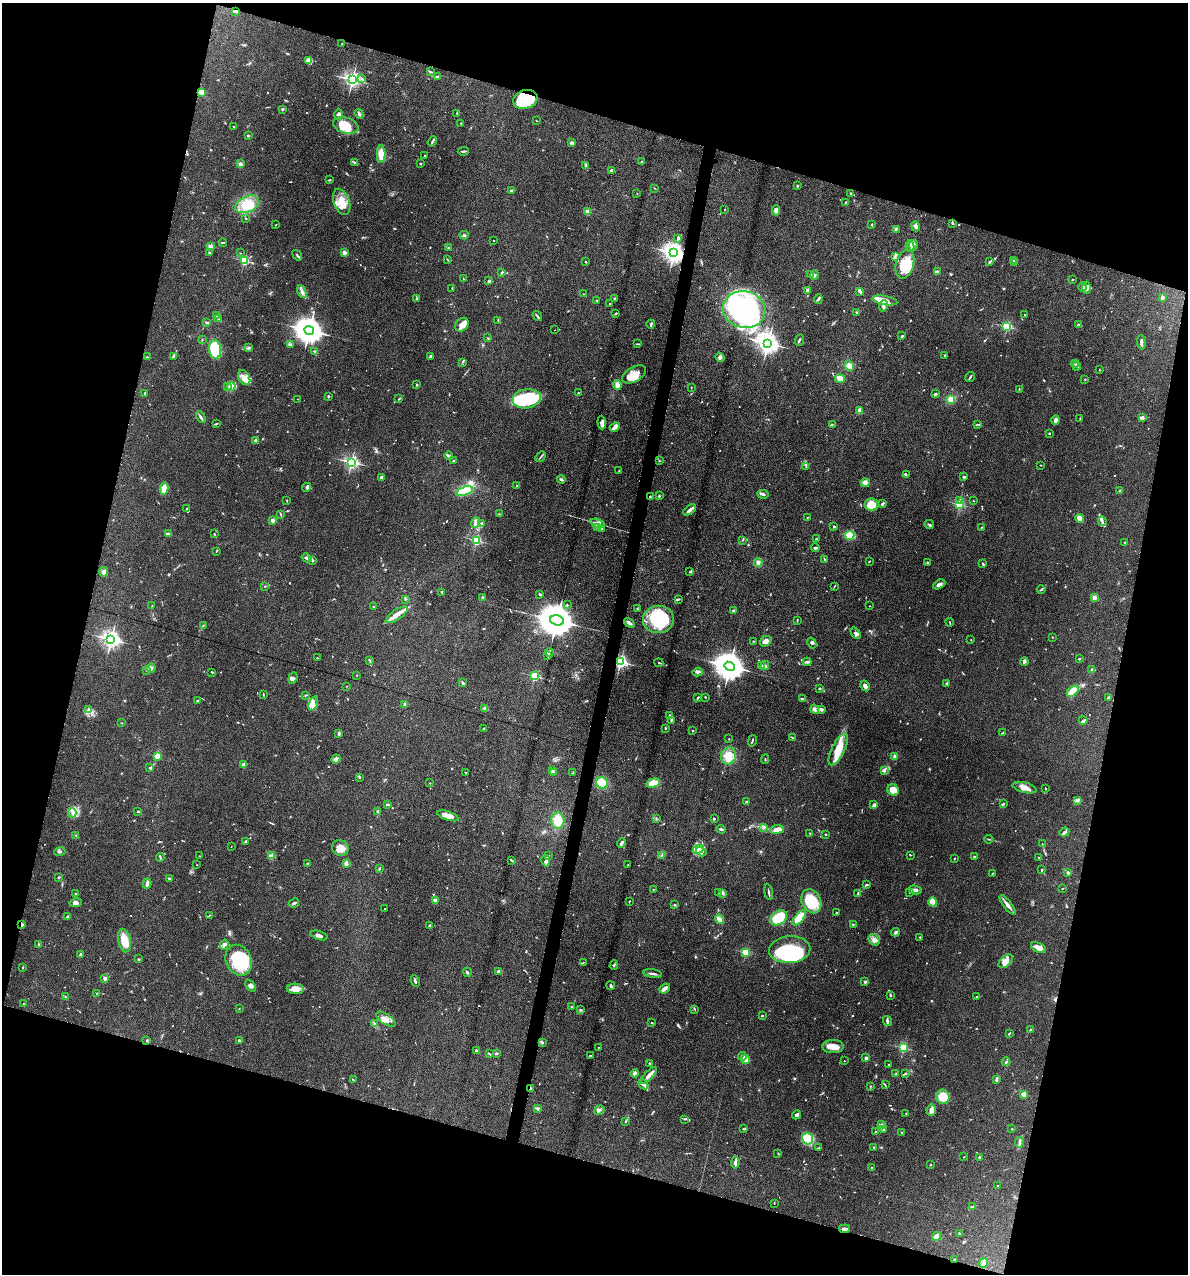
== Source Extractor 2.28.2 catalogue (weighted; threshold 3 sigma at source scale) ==
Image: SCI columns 122-4862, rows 1-5085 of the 5105 x 5085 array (HDU 1 of 3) = the unmasked area's bounding box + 8 px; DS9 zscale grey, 4 x 4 block average (1 PNG px = mean of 4 x 4 image px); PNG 1190 x 1276 px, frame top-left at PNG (2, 3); each listed source drawn as its Kron ellipse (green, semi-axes under 4 px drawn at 4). Shown black and unused: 32% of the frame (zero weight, under 4 of 8 exposures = <1% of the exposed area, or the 3 px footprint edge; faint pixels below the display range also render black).
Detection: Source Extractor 2.28.2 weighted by HDU 2 'WHT'. Background 0.207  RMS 0.0064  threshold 0.0261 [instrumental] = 3 sigma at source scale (4.09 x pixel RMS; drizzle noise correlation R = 1.36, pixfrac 0.8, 0.05/0.05 arcsec/px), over >= 5 px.
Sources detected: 968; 13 too faint to see at this stretch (4 x 4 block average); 6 inside a brighter object's white glare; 7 cosmic-ray / hot-pixel residue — neither listed nor drawn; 27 coinciding with a brighter row at this scale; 74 inside a brighter listed object's ellipse — not listed separately; of the other 841, all 500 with FLUX_AUTO >= 1.78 (the completeness limit of this list) listed and drawn (341 fainter detections not listed), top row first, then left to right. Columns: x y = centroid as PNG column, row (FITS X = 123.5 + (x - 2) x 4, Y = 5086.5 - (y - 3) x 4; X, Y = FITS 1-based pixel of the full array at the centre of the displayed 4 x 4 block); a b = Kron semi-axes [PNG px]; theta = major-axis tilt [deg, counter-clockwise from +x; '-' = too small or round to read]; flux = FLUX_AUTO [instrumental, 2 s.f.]
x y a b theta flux
236 11 3 2 - 7.1
342 44 2 2 - 3.1
309 61 4 3 - 25
430 72 4 2 - 3.6
437 77 3 2 - 16
362 79 3 2 - 4
352 80 3 2 - 1400
201 92 4 3 - 11
525 99 12 9 16 140
283 109 2 2 - 22
457 113 2 2 - 3.1
359 114 5 2 - 5.7
339 115 6 3 90 13
536 121 2 2 - 2.2
461 123 2 2 - 2.5
346 125 13 8 -18 80
234 127 2 2 - 1.9
248 135 2 2 - 16
432 141 5 2 - 5.5
572 143 4 2 - 15
463 151 5 2 - 6.3
381 154 9 4 89 54
425 156 2 2 - 3
642 162 4 2 - 1.9
354 163 2 2 - 5.2
240 164 2 2 - 47
420 164 3 2 - 2.2
586 165 3 2 - 5
612 170 4 3 - 5.5
329 180 3 2 - 3.6
797 186 2 2 - 14
655 188 3 2 - 2.2
511 190 2 2 - 7.7
851 193 2 2 - 2.4
637 194 2 2 - 2.1
342 202 13 8 -70 53
846 202 3 2 - 2.8
247 204 13 7 25 64
724 209 2 2 - 1.9
776 210 5 3 - 7.4
588 212 2 2 - 120
246 218 2 2 - 5.2
952 223 3 2 - 3.4
872 224 2 2 - 3
276 225 2 2 - 2.7
916 226 5 3 - 11
896 229 3 3 - 4
464 235 4 2 - 4
677 238 2 2 - 2.1
493 240 2 2 - 1.9
223 243 4 2 - 3.6
913 245 5 3 - 9.9
210 246 2 2 - 81
910 246 6 3 -80 13
448 248 2 2 - 3.1
209 253 2 2 - 11
240 253 2 2 - 2
344 253 2 2 - 77
674 253 3 3 - 3000
297 255 6 2 -53 5.1
895 256 4 2 - 5.1
448 260 2 2 - 1.8
1013 260 2 2 - 2
244 261 2 2 - 400
586 262 2 2 - 2.5
989 262 2 2 - 2.1
1014 262 2 2 - 1.9
905 264 15 9 74 85
937 271 3 2 - 8.6
502 273 4 2 - 3.7
811 274 3 2 - 4.4
814 275 5 3 - 7
463 279 2 2 - 1.8
1072 280 2 2 - 2.4
489 281 2 2 - 7.9
1083 287 4 2 - 3.4
452 288 3 2 - 2.1
1087 288 6 3 90 16
807 290 3 2 - 10
860 291 4 2 - 8.6
302 292 7 2 -66 9.7
583 294 3 2 - 2
1162 298 3 2 - 5.6
417 299 3 2 - 4
615 299 2 2 - 30
818 299 5 2 - 4.9
596 300 2 2 - 3.9
885 300 12 4 -9 55
609 304 2 2 - 2.3
883 306 6 3 77 13
744 309 21 18 -16 780
856 312 2 2 - 2.8
616 313 3 2 - 2.8
1024 315 2 2 - 2.2
217 316 4 2 - 3.4
537 316 5 2 - 5.4
218 319 3 2 - 2.8
498 320 3 2 - 2
207 322 4 2 - 4.3
651 324 4 2 - 5.8
462 325 8 6 48 31
1078 325 2 2 - 4.6
1007 326 2 2 - 420
309 330 5 4 - 6400
555 330 2 2 - 2
902 336 2 2 - 6
488 338 3 2 - 2.1
202 339 3 2 - 1.9
799 340 6 2 67 4.3
1141 342 7 2 -86 12
768 343 3 3 - 3100
637 344 4 2 - 3.3
290 345 3 2 - 3.7
248 348 4 2 - 4.1
215 349 9 6 -82 180
315 351 3 2 - 4.1
945 355 2 2 - 3.8
173 356 4 2 - 4
431 356 3 2 - 5.1
147 357 2 2 - 2.1
720 357 5 4 - 8.7
462 362 2 2 - 2.6
1075 364 4 2 - 3.7
849 366 5 3 - 11
1077 366 4 2 - 3.6
1099 370 2 2 - 1.9
634 374 13 7 30 42
244 377 8 5 -58 23
970 377 5 2 - 5.7
840 379 5 4 - 23
1085 379 2 2 - 1.8
417 385 2 2 - 13
617 385 5 3 - 32
231 386 4 3 - 11
227 387 3 2 - 3.1
691 387 2 2 - 2.7
1019 389 3 2 - 2.7
145 393 3 2 - 4
578 393 2 2 - 2.5
935 394 2 2 - 7.8
328 396 2 2 - 5.6
298 399 2 2 - 2.2
399 399 4 2 - 2.7
527 399 14 9 9 220
951 399 4 3 - 32
859 411 3 2 - 26
201 417 6 2 -62 6.6
1142 417 3 2 - 3.3
1080 419 2 2 - 2
1055 420 5 3 - 11
602 423 7 3 -86 17
216 424 3 2 - 2.5
832 424 2 2 - 2.1
977 424 3 2 - 3.3
615 427 5 4 - 11
1049 433 2 2 - 12
255 441 3 2 - 3.7
448 456 4 2 - 12
541 456 6 2 45 4.1
659 460 2 2 - 1.8
453 461 3 2 - 3.6
352 462 2 2 - 970
1041 465 2 2 - 1.9
806 466 3 2 - 2.9
619 471 2 2 - 2.5
906 474 2 2 - 1.8
382 477 2 2 - 36
964 477 4 2 - 4.6
561 479 4 3 - 5.8
865 482 4 4 - 18
517 485 2 2 - 2.5
306 487 5 3 - 6.4
164 488 6 3 77 32
464 491 8 4 19 88
1120 491 3 2 - 3.2
763 494 6 2 -14 8.2
659 496 3 2 - 2.7
650 497 3 2 - 3
960 500 2 2 - 19
287 501 2 2 - 1.9
973 501 2 2 - 4.1
882 504 4 2 - 4.9
959 504 2 2 - 430
871 505 7 6 - 60
187 508 2 2 - 3.9
690 510 7 3 39 12
280 514 4 2 - 3.1
499 514 2 2 - 1.8
808 517 2 2 - 2.3
1079 518 4 3 - 29
273 520 2 2 - 79
1102 521 5 2 - 7.6
476 523 5 3 - 17
482 523 3 2 - 5.2
597 523 7 2 -17 12
929 525 5 2 - 6.1
834 526 2 2 - 19
981 527 2 2 - 2.1
598 528 3 2 - 3.1
601 529 2 2 - 1.9
168 533 4 2 - 9.5
214 534 2 2 - 3.5
850 535 4 4 - 91
816 539 3 2 - 2
476 540 2 2 - 460
742 540 2 2 - 1.9
1125 542 2 2 - 2.2
815 548 4 2 - 7.1
216 551 2 2 - 2.7
306 558 5 3 - 9
824 559 3 2 - 3.5
312 560 3 2 - 5.9
869 561 3 2 - 2.4
758 562 4 3 - 12
927 563 3 2 - 3.7
983 564 2 2 - 4.8
104 572 5 4 - 11
690 572 2 2 - 2.7
939 584 6 3 28 14
265 586 3 2 - 2.5
834 587 3 2 - 2.2
1041 589 4 2 - 3.3
442 592 3 2 - 2.6
540 594 4 2 - 4.5
483 597 2 2 - 23
1094 597 4 3 - 9.1
405 599 3 2 - 1.9
679 599 3 2 - 3
567 605 2 2 - 6.8
152 606 2 2 - 2.7
870 606 2 2 - 1.9
373 607 2 2 - 7.3
637 609 2 2 - 2.4
733 611 3 2 - 4.6
397 615 13 5 34 30
658 619 15 13 9 240
557 620 7 5 -17 15000
797 620 4 2 - 3
950 622 4 2 - 2.8
629 623 6 2 -36 11
203 625 3 2 - 2.3
856 633 6 3 -58 12
1052 637 2 2 - 1.9
111 639 3 2 - 1700
971 640 2 2 - 2
753 641 2 2 - 4.9
766 641 6 4 35 15
812 643 6 3 -60 6.4
549 652 4 2 - 6
548 656 4 2 - 4.2
317 658 3 2 - 3.3
1079 659 2 2 - 4.6
370 660 3 2 - 1.9
620 662 2 2 - 1100
807 662 4 3 - 6.3
1024 662 4 2 - 5.7
659 663 4 2 - 4.3
729 666 5 4 - 7900
762 666 2 2 - 3.5
765 666 4 3 - 7.2
151 668 5 3 - 9.5
147 670 2 2 - 1.9
1092 670 4 2 - 4.2
212 672 2 2 - 3.6
698 672 5 3 - 7.5
357 675 2 2 - 2.1
534 676 2 2 - 330
293 678 6 3 71 12
463 682 3 2 - 3.8
947 683 2 2 - 7.4
346 686 2 2 - 1.9
865 686 6 3 -59 13
820 688 2 2 - 20
1073 691 7 3 43 77
263 695 3 2 - 1.9
305 695 3 2 - 2.7
698 697 2 2 - 6
705 697 2 2 - 8.6
1108 697 3 2 - 4.2
803 699 4 2 - 4.7
197 700 3 2 - 2.7
313 703 7 3 72 15
405 704 3 3 - 8.8
485 708 4 3 - 8.5
815 709 5 4 - 12
821 709 3 2 - 12
89 710 3 2 - 4.8
669 715 4 2 - 2.4
672 720 3 2 - 3.5
1083 720 4 3 - 6.1
122 723 2 2 - 2.5
665 728 2 2 - 2.7
483 729 2 2 - 2.5
693 730 2 2 - 6.1
1003 733 4 2 - 3.1
339 734 3 2 - 6.4
793 738 4 2 - 3.8
729 739 2 2 - 4.9
752 741 6 2 74 4.7
838 749 17 6 64 77
157 756 2 2 - 140
728 756 8 7 - 67
895 756 2 2 - 80
336 759 5 3 - 20
765 759 5 2 - 2.7
244 765 2 2 - 67
150 768 2 2 - 11
884 770 3 3 - 6.1
552 771 3 2 - 4
466 772 2 2 - 2.6
554 773 3 2 - 4.1
573 773 3 2 - 6
360 778 2 2 - 1.9
430 783 2 2 - 2.2
602 783 6 5 - 63
653 783 7 4 15 34
1024 788 12 5 -14 29
1045 788 2 2 - 2.3
893 790 6 5 - 68
1077 800 4 3 - 6.6
746 802 2 2 - 17
387 804 4 2 - 4.5
1003 804 3 2 - 3
874 805 3 3 - 10
138 811 3 2 - 3.5
378 812 3 3 - 3.6
72 813 5 3 - 9.3
448 816 11 4 -19 29
656 818 2 2 - 1.9
714 819 3 2 - 2.9
558 820 8 6 -87 46
763 828 4 2 - 4.4
721 829 5 2 - 4.6
777 829 7 3 7 24
1064 832 5 3 - 6.1
810 833 2 2 - 3
76 835 3 2 - 4.7
825 835 3 2 - 1.8
988 839 4 2 - 2.8
245 841 3 2 - 3.7
621 843 5 2 - 8.1
1042 844 2 2 - 2.2
231 846 2 2 - 2.3
340 848 8 7 - 30
698 849 5 3 - 17
60 852 6 2 13 4.2
701 852 5 3 - 9.6
661 855 4 2 - 3.8
910 855 2 2 - 1.9
199 856 2 2 - 2.2
271 856 4 3 - 11
549 856 2 2 - 2.1
974 856 2 2 - 10
1038 857 2 2 - 2.2
160 858 4 2 - 4
954 858 3 2 - 1.9
512 860 3 2 - 3.6
546 861 6 2 -78 7
308 863 3 2 - 3
346 863 3 2 - 21
197 865 2 2 - 2.7
628 865 2 2 - 1.8
379 868 4 2 - 3.3
1042 869 2 2 - 4.2
1068 872 2 2 - 27
992 874 2 2 - 2.3
58 877 3 2 - 3.7
169 878 2 2 - 5.5
147 883 5 2 - 19
867 885 4 2 - 4.9
653 889 2 2 - 2
1062 889 2 2 - 2.1
915 890 6 3 -13 9.9
769 892 8 2 -79 6.9
910 892 3 2 - 2.6
718 893 3 2 - 3.3
723 893 4 2 - 8.4
76 894 2 2 - 2.3
858 894 3 3 - 4.9
435 900 2 2 - 71
811 901 12 9 -65 120
629 902 3 2 - 2.2
933 902 4 4 - 43
76 903 6 4 11 11
294 903 5 2 - 5.7
675 905 3 2 - 2.4
1008 905 12 3 -52 18
385 908 2 2 - 2.2
836 913 2 2 - 9.5
209 915 2 2 - 1.8
67 917 4 3 - 5.7
778 918 9 6 32 97
799 918 9 4 51 63
719 919 5 3 - 24
853 924 2 2 - 2.1
22 925 2 2 - 55
430 925 3 2 - 4.9
895 932 4 3 - 6.5
319 935 9 3 -18 9.7
920 937 2 2 - 2.4
874 940 6 5 - 16
124 941 12 6 -78 68
38 944 3 2 - 2.9
224 945 5 4 - 11
1038 948 8 4 -25 20
790 950 21 13 5 320
746 952 2 2 - 260
80 954 4 2 - 5.3
138 959 3 2 - 2.3
239 960 16 12 -67 200
1006 961 8 5 41 21
583 962 2 2 - 1.9
614 965 4 2 - 4.2
23 967 2 2 - 2.4
499 971 4 2 - 8.3
467 972 5 2 - 5.1
653 974 9 2 -9 11
105 978 2 2 - 57
415 981 6 2 -67 7.1
865 982 2 2 - 24
250 986 6 3 -54 10
611 986 4 2 - 6.8
665 988 6 2 39 22
296 989 8 5 -3 37
97 993 2 2 - 2.7
890 995 3 2 - 2.8
65 997 3 2 - 3.2
976 997 2 2 - 3.4
23 1004 2 2 - 9.3
571 1007 2 2 - 2.4
239 1009 2 2 - 1.9
695 1009 4 2 - 2.5
580 1010 4 2 - 4.3
762 1015 2 2 - 11
386 1019 11 5 -34 26
887 1021 5 3 - 8.7
374 1023 3 2 - 2.9
652 1023 2 2 - 2.8
1030 1030 2 2 - 1.9
1009 1034 3 2 - 3.6
147 1040 3 2 - 3.4
239 1041 4 2 - 3.9
542 1042 4 2 - 4
598 1047 2 2 - 1.9
833 1047 10 6 0 36
903 1048 2 2 - 340
476 1051 3 2 - 4.9
496 1053 3 2 - 4.9
489 1054 3 2 - 2.9
590 1056 2 2 - 9.8
742 1056 4 3 - 6.8
866 1058 2 2 - 43
745 1060 4 4 - 30
844 1061 2 2 - 3.7
1006 1062 4 2 - 7.7
649 1063 2 2 - 4
888 1064 2 2 - 2.8
634 1073 4 2 - 9.5
896 1074 2 2 - 4.5
905 1074 2 2 - 1.9
649 1076 11 3 47 19
996 1079 3 2 - 9.3
353 1080 2 2 - 2.2
643 1084 5 3 - 12
885 1085 3 2 - 2.7
870 1086 2 2 - 1.8
530 1088 4 2 - 4.9
1024 1094 2 2 - 120
943 1097 7 6 - 61
538 1108 3 2 - 4.5
599 1110 5 3 - 8.3
931 1110 5 4 - 21
906 1113 2 2 - 3.4
796 1115 4 3 - 8.3
685 1119 3 2 - 3
626 1122 3 2 - 2.8
882 1125 3 2 - 4.3
744 1129 4 2 - 3.5
884 1129 2 2 - 5.2
1012 1129 2 2 - 2
875 1131 2 2 - 2.6
902 1133 3 2 - 2.3
808 1139 6 5 - 110
1019 1142 5 3 - 7.1
874 1147 2 2 - 3.5
819 1148 2 2 - 1.8
778 1153 3 2 - 2
964 1157 2 2 - 2.3
979 1157 2 2 - 16
735 1163 6 3 82 10
930 1165 2 2 - 2.1
872 1167 3 2 - 2.1
998 1186 2 2 - 5.4
774 1203 2 2 - 1.8
972 1207 3 2 - 1.9
845 1229 5 3 - 7.8
960 1234 3 2 - 2.7
937 1236 5 3 - 18
955 1259 2 2 - 2.4
983 1263 5 3 - 8.6
Overlapping masked pixels (flux is a lower limit): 8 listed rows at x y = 236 11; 525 99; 674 253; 650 497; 620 662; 22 925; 530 1088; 955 1259
Diffuse or blended objects may show on this block-average render without a row.